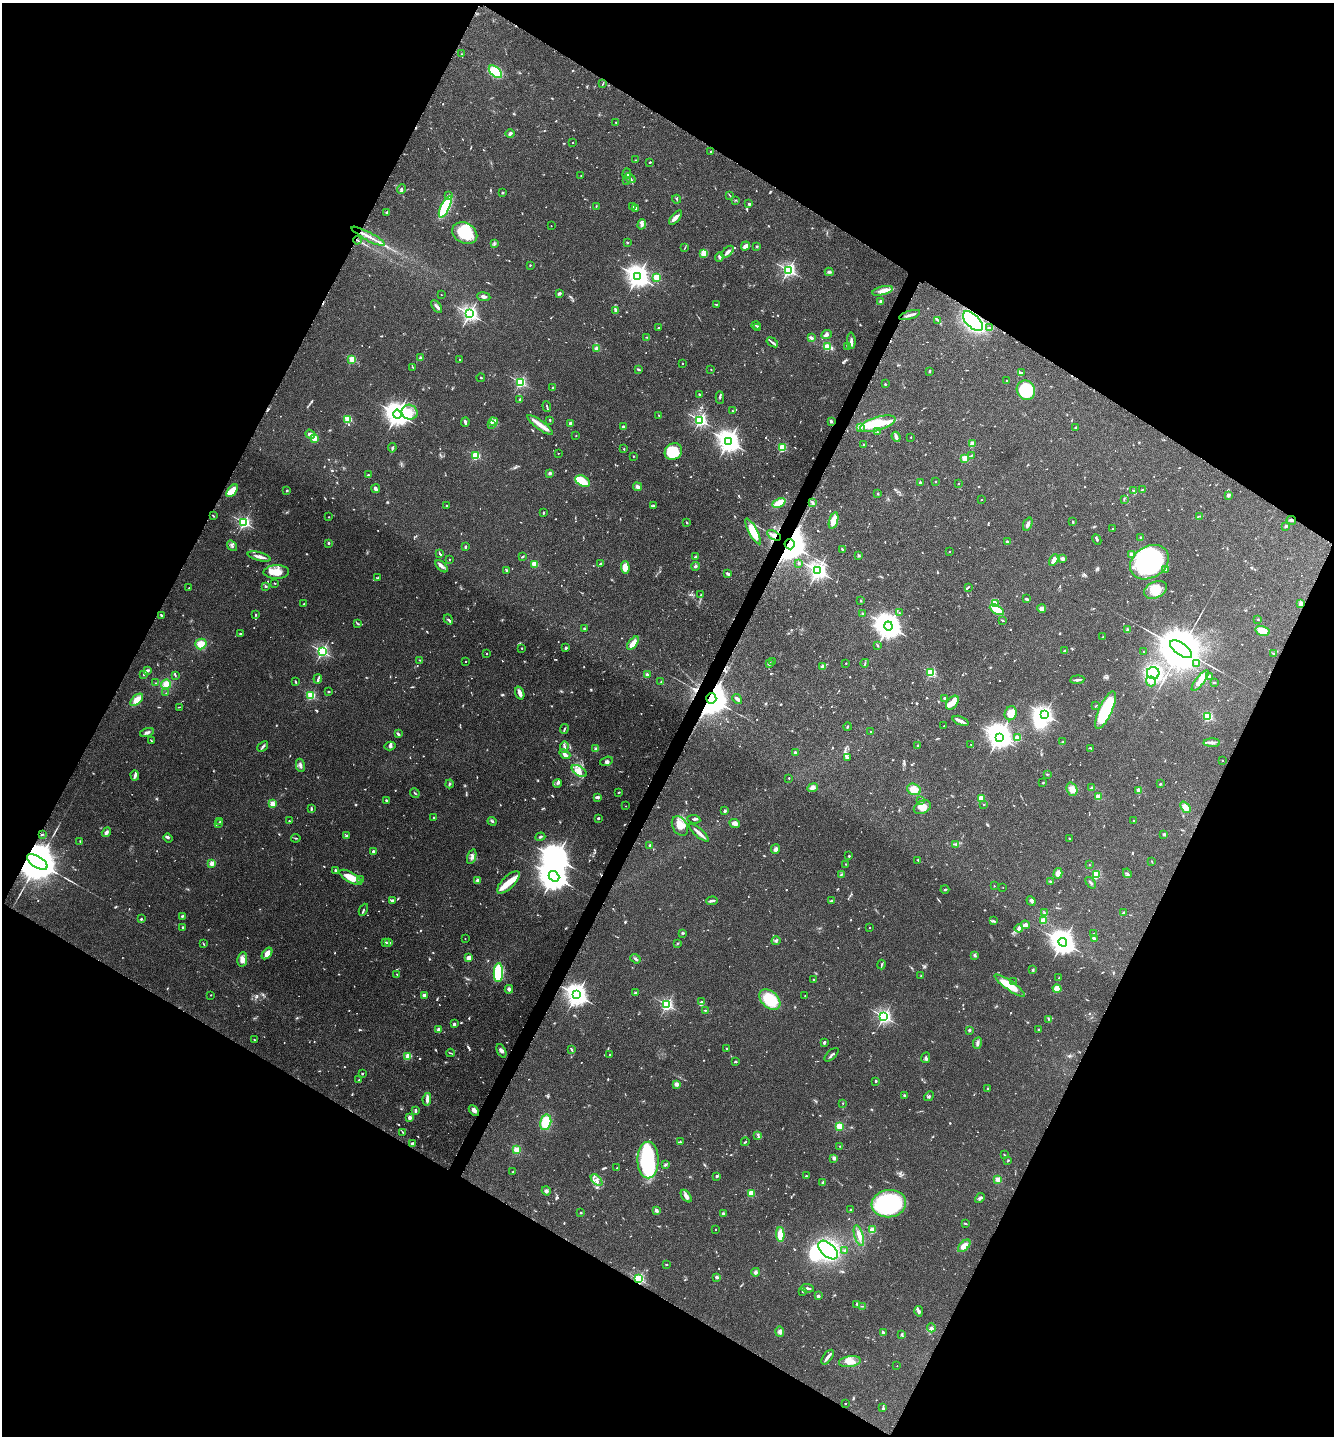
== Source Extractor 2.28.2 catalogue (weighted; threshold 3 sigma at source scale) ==
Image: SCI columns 162-5487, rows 31-5763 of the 5793 x 5786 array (HDU 1 of 3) = the unmasked area's bounding box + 8 px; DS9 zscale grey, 4 x 4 block average (1 PNG px = mean of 4 x 4 image px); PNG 1336 x 1438 px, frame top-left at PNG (2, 3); each listed source drawn as its Kron ellipse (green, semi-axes under 4 px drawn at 4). Shown black and unused: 47% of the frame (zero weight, under 3 of 4 exposures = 2% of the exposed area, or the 3 px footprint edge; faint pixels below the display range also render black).
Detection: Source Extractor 2.28.2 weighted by HDU 2 'WHT'. Background 0.0752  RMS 0.0058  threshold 0.026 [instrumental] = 3 sigma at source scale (4.5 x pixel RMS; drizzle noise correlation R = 1.50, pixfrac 1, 0.05/0.05 arcsec/px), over >= 5 px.
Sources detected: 1108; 13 too faint to see at this stretch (4 x 4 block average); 12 inside a brighter object's white glare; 6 cosmic-ray / hot-pixel residue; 1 long thin detection or spike segment (spike, bleed or trail) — neither listed nor drawn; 27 coinciding with a brighter row at this scale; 68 inside a brighter listed object's ellipse — not listed separately; of the other 981, all 500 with FLUX_AUTO >= 2.37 (the completeness limit of this list) listed and drawn (481 fainter detections not listed), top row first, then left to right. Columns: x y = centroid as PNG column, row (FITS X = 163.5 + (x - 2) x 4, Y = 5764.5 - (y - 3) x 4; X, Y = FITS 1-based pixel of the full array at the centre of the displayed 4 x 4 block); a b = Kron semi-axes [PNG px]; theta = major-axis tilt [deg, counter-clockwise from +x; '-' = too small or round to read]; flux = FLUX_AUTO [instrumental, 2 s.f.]
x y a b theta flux
462 54 3 2 - 2.4
495 72 8 4 -42 100
603 84 4 2 - 2.6
616 122 2 2 - 7.4
510 133 4 3 - 9
573 142 2 2 - 4.3
711 152 2 2 - 6.8
636 160 2 2 - 3.5
650 162 2 2 - 3
627 174 5 2 - 4.8
581 175 2 2 - 3
630 178 6 3 -39 7.7
627 181 2 2 - 4
402 189 5 3 - 5.3
502 193 2 2 - 18
449 195 4 2 - 4.3
730 195 4 2 - 2.4
677 199 4 2 - 4
736 200 3 2 - 2.4
749 204 2 2 - 7
596 206 2 2 - 2.6
632 206 4 2 - 2.8
445 207 12 4 63 230
636 209 2 2 - 21
387 212 3 2 - 2.9
676 218 9 3 52 19
642 224 5 3 - 8.7
551 226 2 2 - 2.4
465 233 13 10 -27 130
368 236 18 2 -28 24
357 240 4 2 - 4
494 243 4 2 - 3.6
627 243 2 2 - 13
745 246 5 3 - 19
757 246 2 2 - 4.3
685 248 4 2 - 2.6
728 252 7 2 45 17
704 253 4 3 - 41
719 257 4 2 - 9.1
530 265 2 2 - 7
788 270 2 2 - 950
829 272 4 3 - 5.4
638 276 4 3 - 3200
657 277 2 2 - 240
882 291 10 3 14 22
560 294 3 2 - 3.6
441 295 2 2 - 2.6
484 297 6 3 -7 10
880 301 2 2 - 20
716 305 3 2 - 2.7
436 306 7 3 -53 8.9
615 310 3 2 - 4.4
470 314 2 2 - 1300
910 315 11 2 17 13
938 320 4 2 - 4.9
973 321 12 6 -45 410
756 326 4 2 - 3.9
758 327 4 2 - 4.4
658 328 2 2 - 2.7
990 328 4 2 - 7.8
827 334 5 3 - 9.1
647 337 3 2 - 3
811 338 4 3 - 8.8
851 341 8 3 -89 11
772 342 6 2 -34 7.6
848 346 3 2 - 3.2
827 347 3 2 - 130
597 349 4 4 - 20
421 358 2 2 - 52
352 360 2 2 - 200
459 360 2 2 - 3.1
682 363 2 2 - 5.8
413 367 3 2 - 2.4
639 369 4 2 - 5.2
711 369 2 2 - 2.7
929 371 2 2 - 5.3
1021 373 3 2 - 3.9
481 378 4 2 - 3.4
1006 381 2 2 - 3.7
520 382 2 2 - 580
885 384 2 2 - 2.7
553 388 2 2 - 23
1026 390 10 9 - 240
699 395 2 2 - 4.2
720 397 6 2 -87 5
520 399 2 2 - 5.2
547 406 5 2 - 5
732 411 2 2 - 3.3
410 412 8 7 - 35
397 414 4 4 - 3700
659 415 2 2 - 2.6
348 419 2 2 - 220
550 420 2 2 - 3.3
700 420 2 2 - 860
831 421 3 2 - 6.9
465 422 5 2 - 8.3
493 422 4 3 - 9.5
570 423 2 2 - 39
491 424 3 2 - 2.9
878 424 18 6 17 98
540 425 16 4 -37 34
623 427 2 2 - 45
860 427 4 2 - 7.1
1075 427 2 2 - 5.1
877 432 2 2 - 2.7
310 434 5 3 - 14
576 436 2 2 - 4.7
896 437 5 2 - 15
911 437 2 2 - 5.8
314 438 2 2 - 160
728 441 4 3 - 3100
972 444 2 2 - 94
864 445 2 2 - 27
392 448 5 2 - 4.9
782 448 2 2 - 290
624 449 2 2 - 7.1
673 452 9 8 - 120
558 453 2 2 - 3.5
971 455 3 2 - 2.5
476 456 2 2 - 300
633 456 2 2 - 2.4
965 458 2 2 - 150
550 473 3 2 - 6.4
368 475 2 2 - 3.3
582 481 8 5 -27 74
935 481 2 2 - 9
920 482 2 2 - 20
959 483 2 2 - 3.9
637 487 5 4 - 9.2
376 489 4 2 - 14
287 490 2 2 - 2.9
1142 490 3 2 - 2.8
232 491 7 4 51 55
1133 491 4 2 - 4.4
878 494 2 2 - 2.9
1229 495 3 2 - 8
1124 499 3 2 - 2.6
981 500 2 2 - 5.2
779 503 7 3 25 63
812 503 4 2 - 5.6
653 505 3 2 - 4.4
446 506 2 2 - 5.8
544 512 2 2 - 2.8
213 516 3 2 - 2.7
1200 516 4 2 - 3.1
329 517 2 2 - 5.7
1291 520 5 2 - 6.3
834 521 8 4 74 45
1073 522 3 2 - 4.3
244 523 2 2 - 740
687 523 3 2 - 3.1
1028 524 7 2 69 13
1286 526 2 2 - 26
1113 529 2 2 - 2.7
753 531 14 4 -62 88
774 535 7 2 -30 13
1140 537 2 2 - 5.7
1097 539 5 2 - 5.2
1007 542 3 2 - 2.9
328 543 2 2 - 16
789 544 5 5 - 11000
232 546 5 2 - 5.6
465 547 2 2 - 6.2
842 549 3 2 - 4.1
949 552 2 2 - 4.3
440 554 4 2 - 6.5
1131 554 2 2 - 41
859 555 2 2 - 28
259 557 12 3 -14 16
522 557 4 2 - 3.5
696 557 2 2 - 33
449 559 2 2 - 2.7
1063 559 2 2 - 52
1054 560 6 2 60 26
1149 562 21 15 33 570
799 563 2 2 - 12
534 564 2 2 - 150
600 564 3 2 - 4
442 566 7 3 -44 10
696 566 4 3 - 5.3
625 567 6 4 -87 41
1166 569 2 2 - 65
506 571 2 2 - 6.8
818 571 3 3 - 1800
276 572 13 7 1 44
728 574 3 2 - 12
378 578 3 2 - 2.9
275 583 3 2 - 2.4
266 586 2 2 - 7.3
968 587 4 2 - 3.7
189 588 2 2 - 3.5
1155 590 12 8 25 65
701 595 4 3 - 4
1027 599 4 2 - 6
861 601 2 2 - 11
304 604 3 2 - 3.8
995 604 3 3 - 6
1301 604 2 2 - 95
1042 609 4 4 - 25
997 610 8 4 -31 65
899 613 2 2 - 2.4
863 614 2 2 - 25
161 615 4 2 - 4.2
256 615 3 2 - 3.3
448 619 5 2 - 4.7
1258 619 2 2 - 2.4
1003 621 4 2 - 2.5
358 624 3 2 - 2.7
888 626 4 4 - 5000
584 629 2 2 - 4.9
1128 630 4 3 - 6.8
1262 631 7 4 -15 41
240 634 2 2 - 11
1103 637 2 2 - 3
633 643 8 3 52 34
201 644 6 5 - 30
877 646 3 2 - 2.4
522 648 2 2 - 7.1
566 648 2 2 - 28
1181 649 12 6 -36 32000
322 651 2 2 - 760
1064 651 3 2 - 3.5
1143 652 2 2 - 4
1273 653 3 2 - 2.8
486 654 2 2 - 3.1
420 660 2 2 - 2.7
466 661 2 2 - 4.9
772 662 2 2 - 4
769 663 3 3 - 6.8
846 663 2 2 - 4.4
865 663 4 2 - 3.7
1197 663 2 2 - 81
823 666 2 2 - 65
147 670 4 2 - 12
931 673 2 2 - 380
1153 673 6 6 - 240
143 674 2 2 - 2.6
175 675 4 2 - 3.4
647 675 3 3 - 8
1209 676 2 2 - 31
318 679 5 2 - 6.3
1077 680 7 2 7 8.9
1151 681 5 4 - 14
1200 681 13 4 52 22
295 682 3 2 - 2.6
661 682 2 2 - 2.4
156 683 2 2 - 2.6
1214 683 3 2 - 4.9
166 684 5 4 - 28
328 691 3 2 - 2.9
166 693 2 2 - 3.1
520 693 7 3 -70 24
311 695 2 2 - 310
711 698 5 5 - 11000
944 698 3 2 - 4.1
737 699 5 2 - 9.2
137 700 7 4 41 31
952 703 8 5 51 36
1096 706 4 2 - 3.8
179 707 3 2 - 2.9
1106 710 20 6 66 310
1011 713 7 6 - 39
1044 714 2 2 - 1100
1208 717 2 2 - 300
961 721 8 2 -22 20
944 726 2 2 - 5.4
847 727 4 2 - 5.1
564 729 5 2 - 4.2
147 732 7 3 17 10
871 732 3 2 - 2.9
398 734 4 2 - 6.7
999 737 4 3 - 2600
1018 738 2 2 - 160
151 741 2 2 - 3.4
1063 742 3 3 - 5.4
1212 743 8 3 0 11
971 744 2 2 - 3.5
918 745 2 2 - 11
263 746 6 2 41 6.6
390 746 5 3 - 6.1
564 747 6 2 88 7.9
1091 748 2 2 - 2.8
596 749 3 2 - 8.5
795 752 2 2 - 28
565 754 6 3 -38 12
847 757 4 3 - 5.5
606 761 6 3 17 6.6
1222 761 2 2 - 3.2
300 765 7 3 -79 9.4
579 771 8 4 -34 21
1047 774 3 2 - 2.9
135 775 5 2 - 6.7
789 778 2 2 - 7.5
557 783 4 2 - 5.2
1043 783 2 2 - 4.6
449 784 4 2 - 5.3
1160 784 2 2 - 14
812 788 5 4 - 14
1092 788 2 2 - 35
914 789 7 5 -24 42
1072 789 7 5 -71 25
1139 790 2 2 - 97
619 792 3 2 - 3.1
415 793 5 2 - 3.7
597 797 4 2 - 14
1098 797 2 2 - 140
981 798 2 2 - 160
386 800 2 2 - 16
921 800 3 2 - 2.8
273 804 2 2 - 130
984 804 2 2 - 4.3
626 806 2 2 - 3.1
922 807 9 6 26 32
1185 807 6 4 -49 27
311 809 3 2 - 4.9
725 811 2 2 - 30
433 818 2 2 - 3.3
598 818 2 2 - 5.7
694 819 7 2 -8 5.7
1133 820 2 2 - 4.2
289 821 2 2 - 10
492 821 4 2 - 5.5
220 822 2 2 - 8.8
735 823 5 4 - 16
218 824 2 2 - 6.1
680 826 10 7 -59 37
106 832 5 3 - 9
699 833 12 2 -41 22
42 834 2 2 - 3.6
1164 834 3 3 - 3.9
346 835 3 2 - 4.4
540 837 5 2 - 4.4
168 838 5 2 - 3.3
296 838 5 2 - 2.9
1069 839 2 2 - 2.8
80 841 3 2 - 3.2
956 844 2 2 - 3
650 845 2 2 - 23
775 849 5 3 - 13
373 851 2 2 - 34
849 856 2 2 - 15
472 857 8 2 71 8.2
918 860 3 2 - 2.7
37 862 11 5 -31 29000
1152 862 3 2 - 2.5
212 863 2 2 - 130
846 864 2 2 - 5.7
1089 865 2 2 - 2.5
335 870 2 2 - 14
1058 873 5 3 - 21
1127 873 5 2 - 4.9
841 874 3 2 - 5
1096 874 2 2 - 290
554 876 6 4 -40 7200
351 877 13 5 -29 53
361 879 2 2 - 3
478 881 3 3 - 4.3
1050 881 2 2 - 3.2
508 882 14 6 45 54
1091 883 6 2 -53 5.7
994 886 2 2 - 3.9
1003 887 2 2 - 3.4
945 889 4 2 - 3.2
392 900 4 2 - 7.6
712 901 6 2 5 7.1
831 901 3 2 - 6.9
1031 901 5 2 - 4.5
363 910 6 2 64 4.8
1044 913 4 2 - 4.1
1124 913 3 2 - 5.8
182 916 3 2 - 3.9
141 919 2 2 - 3.7
1043 920 2 2 - 150
993 921 3 2 - 3.2
1025 925 4 4 - 11
183 928 3 2 - 6.4
869 928 2 2 - 2.7
1019 928 4 3 - 15
683 933 3 3 - 3.4
1094 934 2 2 - 5.7
465 938 2 2 - 2.6
1095 938 4 2 - 11
776 941 4 3 - 6.1
385 942 3 2 - 3.3
1063 942 4 4 - 4000
388 943 3 3 - 4.9
677 943 3 2 - 2.9
204 944 3 2 - 2.8
267 953 6 4 52 28
975 955 4 2 - 6
468 958 3 3 - 21
242 959 7 5 80 18
635 959 5 2 - 6.4
881 964 5 2 - 3.6
1033 970 2 2 - 2.6
498 973 9 4 87 200
397 974 3 2 - 3.1
921 975 2 2 - 2.7
1059 978 2 2 - 7.3
814 980 3 2 - 3.2
1013 982 2 2 - 2.7
1010 985 18 4 -35 83
509 989 4 3 - 8.1
1057 989 4 3 - 37
635 993 2 2 - 23
211 995 2 2 - 4.9
424 995 4 3 - 12
577 995 3 3 - 2800
805 996 2 2 - 4.1
770 1000 12 8 -43 120
701 1002 4 3 - 6.2
667 1005 2 2 - 680
705 1010 3 2 - 2.5
884 1017 2 2 - 990
1049 1019 3 2 - 2.7
454 1024 3 3 - 6
1038 1029 2 2 - 9.3
439 1030 2 2 - 61
969 1030 2 2 - 31
254 1040 2 2 - 3.3
824 1042 3 2 - 6
977 1043 6 3 79 8.2
727 1048 2 2 - 9.4
571 1049 3 2 - 5.1
501 1051 7 3 -64 11
450 1053 4 2 - 3.1
610 1054 2 2 - 3.7
832 1055 9 2 43 7
408 1056 2 2 - 140
926 1058 5 2 - 5.3
735 1062 3 2 - 3.9
362 1074 2 2 - 13
359 1080 3 2 - 2.6
876 1081 2 2 - 19
676 1084 3 3 - 16
988 1089 2 2 - 6.9
904 1095 2 2 - 4.2
929 1096 5 2 - 4.4
427 1099 6 3 81 10
843 1103 2 2 - 2.6
474 1110 6 3 -47 14
415 1111 3 2 - 8.8
410 1118 2 2 - 73
546 1122 8 5 76 80
839 1126 2 2 - 210
403 1132 3 2 - 2.8
758 1135 3 2 - 4.9
680 1142 3 2 - 4.4
745 1142 4 2 - 3.9
412 1144 4 2 - 7.5
839 1146 2 2 - 3.5
517 1150 2 2 - 200
1004 1155 2 2 - 2.7
834 1158 3 2 - 9.2
648 1160 18 10 -90 340
1008 1160 3 2 - 2.6
665 1165 3 3 - 4.8
617 1168 2 2 - 4.8
513 1172 2 2 - 2.7
717 1176 2 2 - 21
806 1176 2 2 - 15
597 1180 7 4 -46 14
998 1180 2 2 - 140
823 1183 4 3 - 6.1
546 1191 5 3 - 7.9
751 1193 2 2 - 150
686 1196 7 3 -53 15
980 1198 5 3 - 6.4
889 1204 17 13 8 440
851 1209 2 2 - 2.6
656 1210 3 2 - 11
581 1213 2 2 - 16
723 1214 3 2 - 9
965 1224 4 2 - 3.3
715 1230 2 2 - 5.2
872 1230 2 2 - 170
780 1235 7 3 -87 58
859 1236 11 4 -73 22
964 1246 7 4 45 36
828 1250 12 6 -42 440
845 1250 3 2 - 2.5
666 1264 2 2 - 2.7
756 1272 4 3 - 6.9
717 1277 2 2 - 46
639 1279 2 2 - 500
807 1288 7 2 -6 8.1
802 1292 2 2 - 3.5
818 1296 2 2 - 34
857 1304 3 2 - 2.4
862 1306 4 2 - 2.4
919 1311 5 3 - 9.8
931 1328 4 3 - 7.2
780 1332 5 4 - 11
883 1332 4 2 - 5.1
902 1335 4 2 - 4.6
827 1357 8 2 54 23
850 1362 11 5 9 34
897 1366 2 2 - 3.2
845 1404 2 2 - 4.8
883 1408 3 2 - 4.8
Overlapping masked pixels (flux is a lower limit): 9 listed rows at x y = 357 240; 973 321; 990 328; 774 535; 789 544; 1301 604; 711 698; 37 862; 639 1279
Diffuse or blended objects may show on this block-average render without a row.